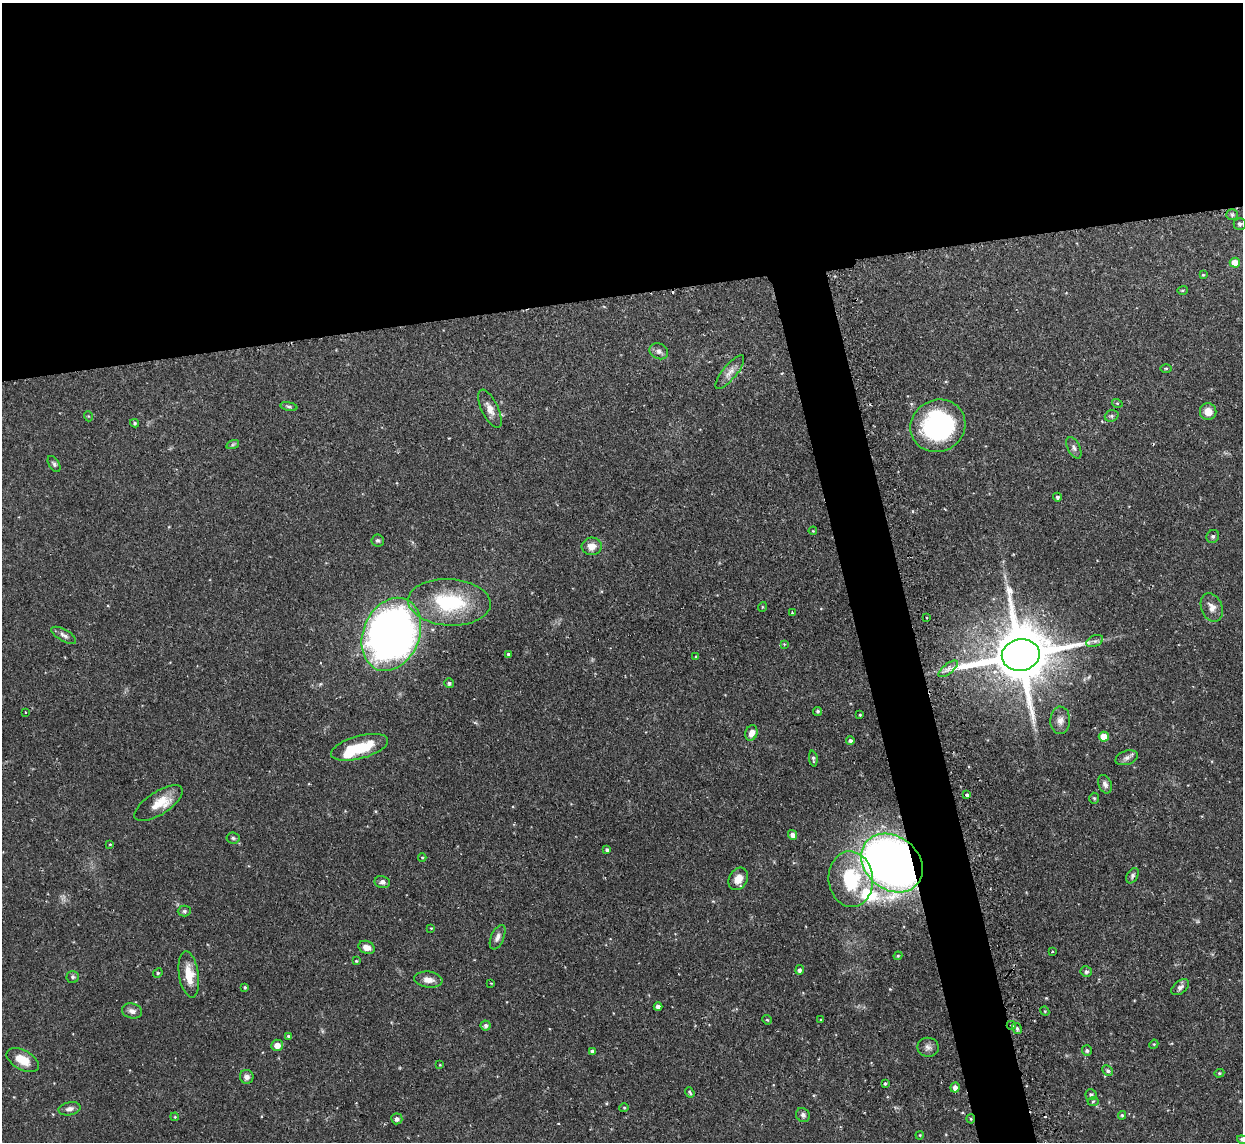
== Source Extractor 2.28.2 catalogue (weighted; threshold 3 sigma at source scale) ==
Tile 2 of 4 x 4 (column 2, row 1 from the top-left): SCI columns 1246-2486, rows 3562-4701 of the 5000 x 4970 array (HDU 1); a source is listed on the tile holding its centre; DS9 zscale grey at full resolution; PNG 1245 x 1144 px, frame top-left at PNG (2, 3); each listed source drawn as its Kron ellipse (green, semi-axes under 4 px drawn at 4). Shown black and unused: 29% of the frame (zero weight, under 2 of 3 exposures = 2% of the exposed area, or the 3 px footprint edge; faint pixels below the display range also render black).
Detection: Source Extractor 2.28.2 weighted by HDU 2 'WHT'; one run over the whole footprint, this tile lists its part. Background 0.0761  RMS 0.0042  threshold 0.019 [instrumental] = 3 sigma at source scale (4.5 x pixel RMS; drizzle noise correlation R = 1.50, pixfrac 1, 0.05/0.05 arcsec/px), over >= 5 px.
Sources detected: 116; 2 cosmic-ray / hot-pixel residue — neither listed nor drawn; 3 inside a brighter listed object's ellipse — not listed separately; the other 111 listed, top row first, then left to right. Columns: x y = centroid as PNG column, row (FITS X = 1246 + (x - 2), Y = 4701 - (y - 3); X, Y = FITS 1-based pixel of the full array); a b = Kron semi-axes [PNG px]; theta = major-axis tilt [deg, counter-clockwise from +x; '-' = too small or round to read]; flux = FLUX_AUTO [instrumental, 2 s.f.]
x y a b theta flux
1232 215 5 5 - 0.74
1240 224 6 6 - 1.1
1235 263 5 5 - 5.8
1203 275 3 3 - 0.38
1182 290 5 3 - 0.45
659 351 10 7 -29 1.8
1166 368 5 3 - 0.46
730 372 21 7 51 3.1
1117 403 5 3 - 0.43
289 407 8 4 -12 0.73
490 409 21 8 -64 3.6
1208 412 8 8 - 4.2
88 416 5 3 - 0.36
1112 416 7 5 20 0.9
135 423 4 4 - 0.75
938 426 28 26 29 64
233 444 6 4 19 0.67
1074 448 11 6 -63 1.5
54 464 9 5 -60 0.96
1057 497 4 4 - 0.87
813 531 4 3 - 0.35
1213 536 7 6 - 0.93
378 540 6 6 - 0.88
592 546 10 8 6 3.7
449 602 41 23 -3 30
762 607 5 3 - 0.36
1212 607 15 10 -68 3.3
792 613 3 3 - 0.36
927 618 2 2 - 0.43
391 634 38 28 67 290
64 635 14 6 -29 1.7
1095 641 9 5 24 1.3
784 644 4 4 - 0.35
508 654 4 4 - 0.53
1021 655 19 15 10 3800
696 657 3 3 - 0.49
948 669 12 5 39 2
449 683 5 5 - 0.79
817 711 4 4 - 0.76
25 712 3 2 - 0.36
860 715 3 2 - 0.41
1060 720 14 10 89 2.9
751 733 8 6 71 2.9
1104 737 5 5 - 7.1
850 741 4 4 - 1.1
360 747 29 11 15 15
1127 758 12 7 18 1.8
813 759 8 4 -85 0.88
1105 784 9 6 -68 1.6
967 795 3 3 - 1.8
1094 798 5 4 - 0.61
159 803 28 11 33 7.6
793 835 5 4 - 2.1
233 838 6 5 - 0.78
110 844 4 3 - 0.42
607 850 4 4 - 1.1
422 857 4 3 - 0.39
892 863 33 26 -39 320
1132 876 8 5 60 1
738 879 12 9 61 4.8
851 879 28 22 -84 25
382 882 8 6 -12 1.4
184 911 6 5 - 0.85
431 928 3 3 - 0.28
498 937 13 6 67 2
366 947 8 6 -23 3.2
1052 952 3 3 - 0.94
898 956 4 4 - 0.47
356 961 4 4 - 0.37
799 970 5 4 - 1.2
1086 972 6 5 - 1.1
158 973 5 4 - 0.53
189 974 23 10 -81 7.6
73 977 6 6 - 0.98
428 980 14 8 -7 3.2
491 983 3 3 - 0.35
245 987 3 3 - 0.67
1180 987 10 6 39 1.5
658 1007 4 4 - 1.4
132 1011 10 7 -14 2
1045 1011 5 4 - 0.45
767 1020 5 4 - 0.48
821 1020 4 3 - 0.36
485 1025 5 5 - 1.1
1011 1025 4 3 - 0.71
1017 1029 6 4 -59 0.9
288 1036 4 4 - 0.51
1154 1044 5 4 - 0.41
277 1045 6 5 - 2.9
928 1047 10 9 - 1.9
1087 1050 5 5 - 0.89
592 1051 4 4 - 1.6
23 1060 18 9 -29 6.9
440 1065 4 3 - 0.32
1108 1071 6 5 - 0.85
1219 1073 5 4 - 0.53
247 1077 7 6 - 1.9
885 1083 4 3 - 0.7
955 1087 5 4 - 2
690 1092 5 3 - 0.67
1091 1095 5 5 - 1
1093 1101 5 3 - 0.54
624 1108 4 4 - 0.43
69 1109 11 6 11 1.9
803 1115 7 6 - 1.3
1122 1115 4 4 - 0.65
175 1117 4 3 - 0.34
397 1119 5 5 - 1.4
971 1119 4 4 - 0.49
920 1135 4 3 - 0.37
1242 1139 5 4 - 1
Overlapping masked pixels (flux is a lower limit): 4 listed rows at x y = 1021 655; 892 863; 1011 1025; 971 1119
Isophote crosses this tile's border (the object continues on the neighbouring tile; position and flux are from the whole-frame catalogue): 1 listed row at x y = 1242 1139